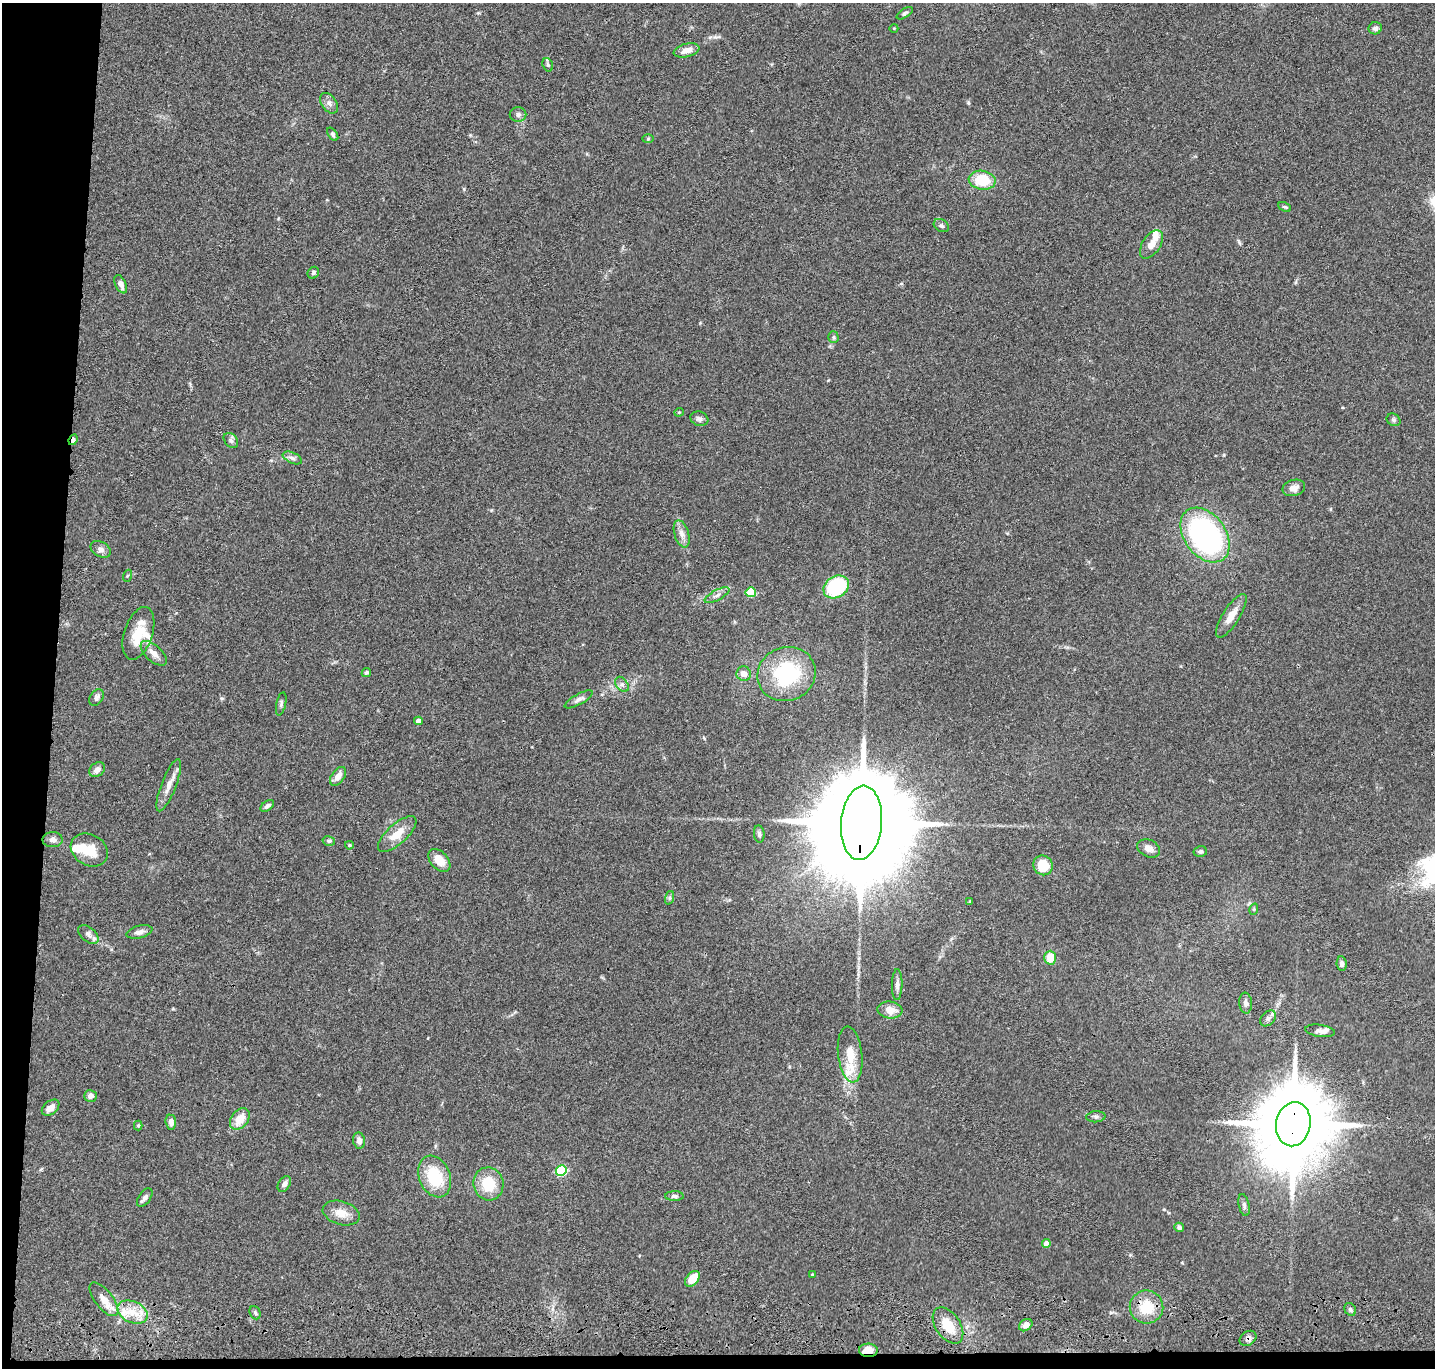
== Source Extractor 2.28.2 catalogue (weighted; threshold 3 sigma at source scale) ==
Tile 7 of 3 x 3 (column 1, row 3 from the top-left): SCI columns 13-1445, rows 204-1569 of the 4324 x 4505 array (HDU 1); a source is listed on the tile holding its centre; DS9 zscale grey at full resolution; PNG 1437 x 1370 px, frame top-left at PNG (2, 3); each listed source drawn as its Kron ellipse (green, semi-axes under 4 px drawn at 4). Shown black and unused: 5% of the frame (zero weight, under 3 of 4 exposures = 6% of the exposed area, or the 3 px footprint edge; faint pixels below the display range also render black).
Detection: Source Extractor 2.28.2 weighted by HDU 2 'WHT'; one run over the whole footprint, this tile lists its part. Background 0.0839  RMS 0.0062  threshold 0.0277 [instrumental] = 3 sigma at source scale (4.5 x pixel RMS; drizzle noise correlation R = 1.50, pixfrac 1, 0.05/0.05 arcsec/px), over >= 5 px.
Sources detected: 105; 1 inside a brighter object's white glare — neither listed nor drawn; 6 inside a brighter listed object's ellipse — not listed separately; the other 98 listed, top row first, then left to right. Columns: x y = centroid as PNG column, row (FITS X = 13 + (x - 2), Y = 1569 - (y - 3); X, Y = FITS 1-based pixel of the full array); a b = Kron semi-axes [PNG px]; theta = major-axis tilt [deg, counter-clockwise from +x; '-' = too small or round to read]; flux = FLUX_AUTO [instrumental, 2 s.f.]
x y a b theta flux
905 13 9 4 33 1.1
894 28 4 3 - 0.53
1375 28 6 6 - 1.9
687 50 13 6 15 4.9
548 65 7 5 -71 1.1
329 103 11 7 -55 2.7
518 115 8 7 - 1.9
333 134 7 4 -54 1.1
648 139 6 4 2 0.73
982 180 13 9 -9 21
1285 207 7 3 -25 0.81
941 226 8 6 -32 1.6
1151 244 16 9 57 5.9
313 273 6 5 - 0.99
121 284 10 5 -64 3
833 337 5 5 - 0.94
679 412 4 4 - 0.65
699 419 9 7 -19 2
1394 420 7 6 - 1.3
73 440 5 3 - 3.2
231 440 8 6 -49 1.7
292 458 10 5 -24 2
1294 488 11 8 14 4.3
682 534 14 7 -73 3.7
1205 535 30 20 -53 150
101 549 11 7 -28 2.6
127 576 6 4 71 0.67
836 587 13 10 32 47
751 592 5 5 - 27
717 595 14 5 28 2.5
1231 616 25 8 58 7.3
138 633 27 14 72 16
154 653 16 8 -42 4.7
366 673 5 4 - 0.99
744 674 7 7 - 4
786 674 29 27 22 47
622 684 8 5 -53 1.9
97 697 9 6 57 2
579 699 16 5 29 2.6
281 704 12 5 77 1.4
418 721 4 4 - 3.2
97 770 8 6 41 3.3
338 776 10 6 53 4.3
169 785 28 7 69 6
267 806 7 4 37 1.9
861 823 37 20 85 24000
397 834 24 10 42 9.8
759 834 9 5 -83 1.3
53 840 10 7 1 2.5
329 841 6 5 - 1.2
349 845 4 3 - 0.77
1149 848 12 8 -24 4.2
89 850 19 15 -32 12
1200 851 7 5 14 1.3
439 860 13 8 -47 7.9
1043 865 10 9 - 18
669 898 7 4 71 1.1
970 902 4 2 - 0.69
1254 909 6 3 73 0.66
139 932 13 6 14 2.9
88 935 12 7 -40 2.6
1050 958 7 6 - 11
1342 964 7 5 -83 1.7
897 985 15 5 88 2.6
1246 1003 10 6 -85 2.5
890 1010 12 8 -5 7
1268 1018 9 6 46 2
1320 1031 15 6 -8 3.2
850 1054 28 12 -83 11
90 1096 6 6 - 2.8
51 1108 10 6 39 4.1
1096 1117 9 5 4 1.5
240 1119 12 8 52 9
171 1122 7 5 -83 3
1293 1124 22 17 80 8400
138 1125 5 4 - 0.77
359 1140 8 6 -82 2.9
561 1170 5 5 - 50
435 1177 21 15 -67 27
284 1184 8 5 58 2.7
488 1184 16 15 - 16
674 1196 9 5 1 1.8
145 1198 10 5 54 2
1244 1205 11 5 -77 1.8
341 1213 19 11 -17 7.4
1179 1227 5 4 - 1.8
1046 1244 4 4 - 4.3
812 1275 3 3 - 0.77
692 1279 9 6 48 11
104 1299 20 9 -51 7.6
1146 1307 17 16 - 16
1350 1309 7 5 -58 1.4
132 1312 16 10 -25 9.7
255 1313 7 5 -67 1.2
948 1325 20 12 -56 12
1026 1325 7 5 36 2.9
1248 1338 9 7 35 2.2
868 1350 9 6 -2 7.8
Overlapping masked pixels (flux is a lower limit): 6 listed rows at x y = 73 440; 861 823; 1293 1124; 948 1325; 1248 1338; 868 1350